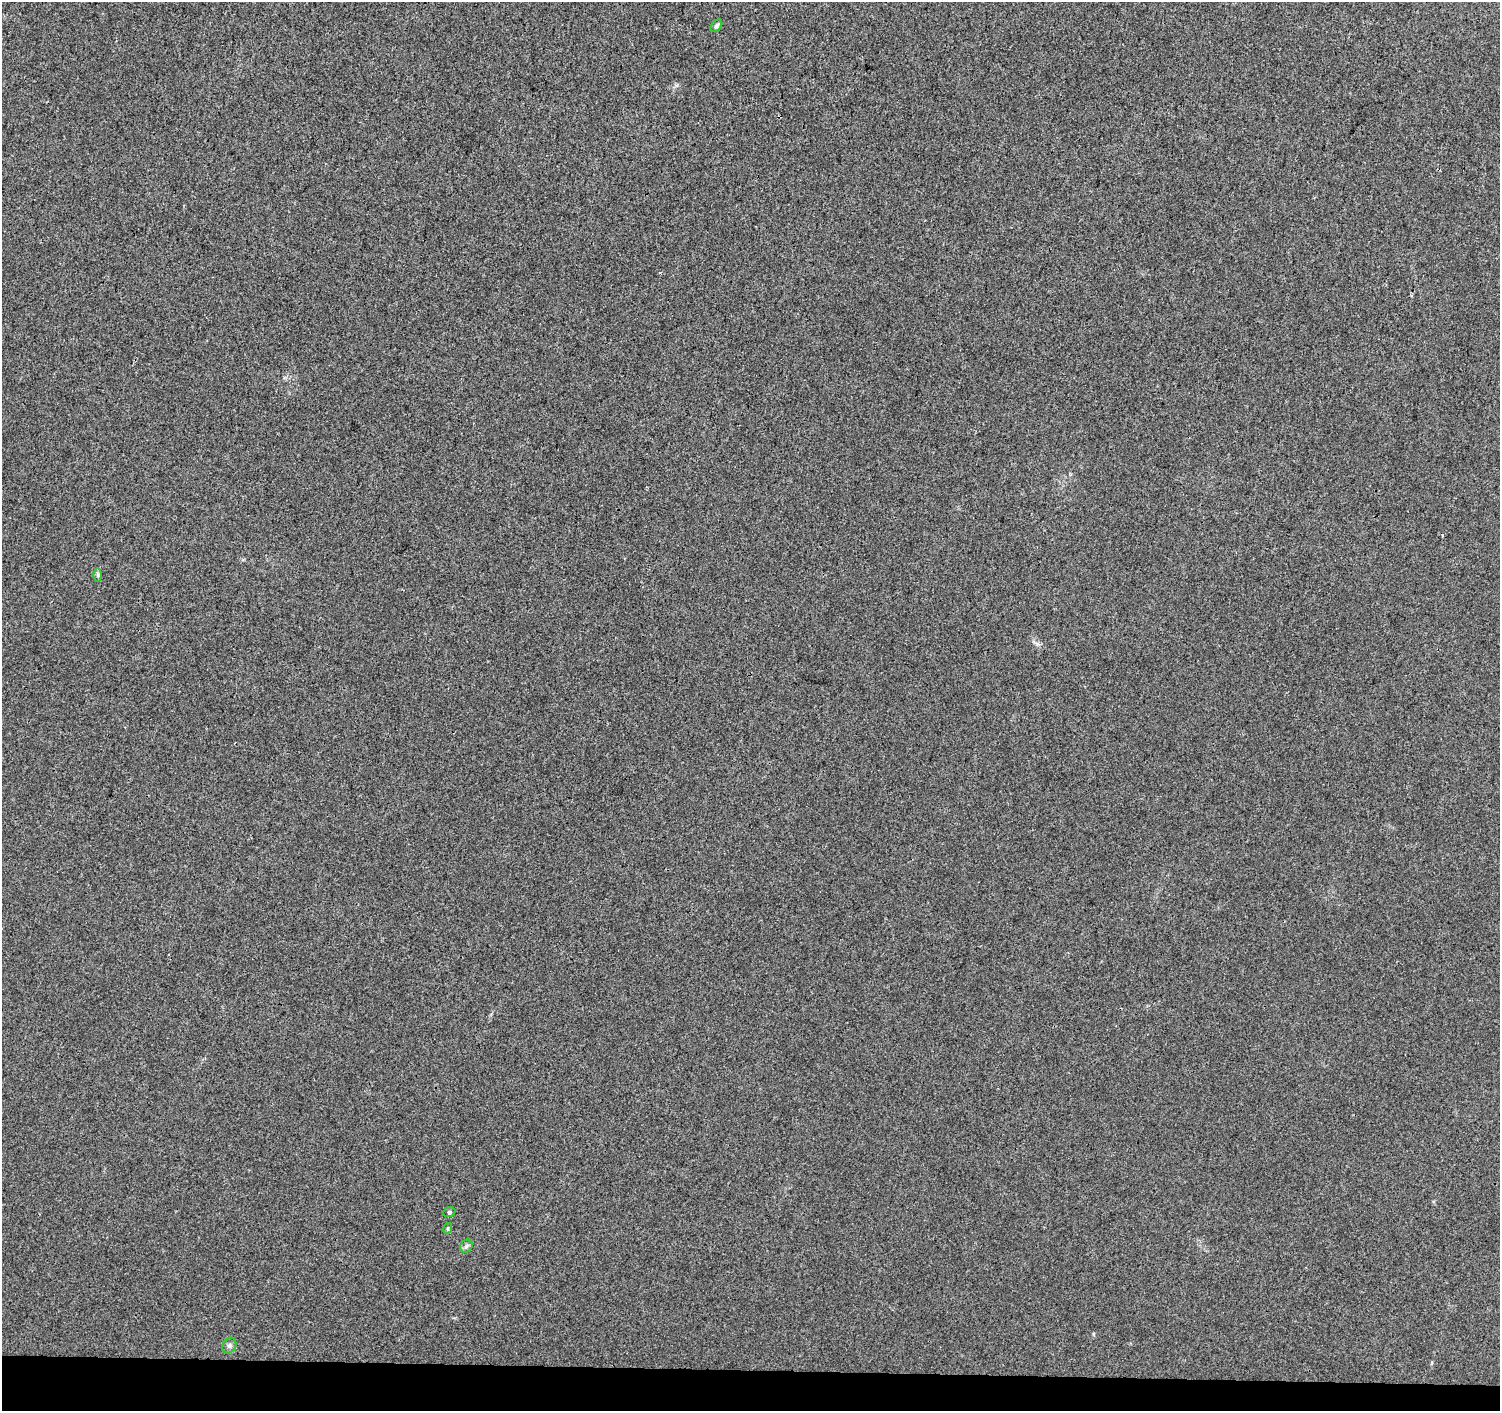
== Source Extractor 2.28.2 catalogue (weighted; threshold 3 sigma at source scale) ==
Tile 8 of 3 x 3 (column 2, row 3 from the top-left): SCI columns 1510-3007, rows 286-1694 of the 4505 x 4741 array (HDU 1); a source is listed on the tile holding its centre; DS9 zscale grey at full resolution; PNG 1502 x 1413 px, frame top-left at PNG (2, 2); each listed source drawn as its Kron ellipse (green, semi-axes under 4 px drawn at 4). Shown black and unused: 3% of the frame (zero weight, under 3 of 4 exposures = <1% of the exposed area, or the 3 px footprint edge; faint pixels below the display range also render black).
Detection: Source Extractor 2.28.2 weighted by HDU 2 'WHT'; one run over the whole footprint, this tile lists its part. Background 0.00355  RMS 0.0037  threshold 0.0167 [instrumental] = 3 sigma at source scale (4.5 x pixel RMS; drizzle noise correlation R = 1.50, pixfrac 1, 0.0396/0.0396 arcsec/px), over >= 5 px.
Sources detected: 6; all 6 listed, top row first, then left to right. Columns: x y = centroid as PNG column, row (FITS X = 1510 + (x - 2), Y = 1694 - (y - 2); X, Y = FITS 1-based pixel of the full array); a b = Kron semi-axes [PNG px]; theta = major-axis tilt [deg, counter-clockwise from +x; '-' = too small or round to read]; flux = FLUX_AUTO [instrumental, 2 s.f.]
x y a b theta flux
716 26 7 5 50 0.78
98 575 7 4 -90 0.65
449 1212 6 5 - 0.54
448 1228 5 3 - 0.41
466 1246 7 5 48 0.85
229 1346 8 6 58 1.1